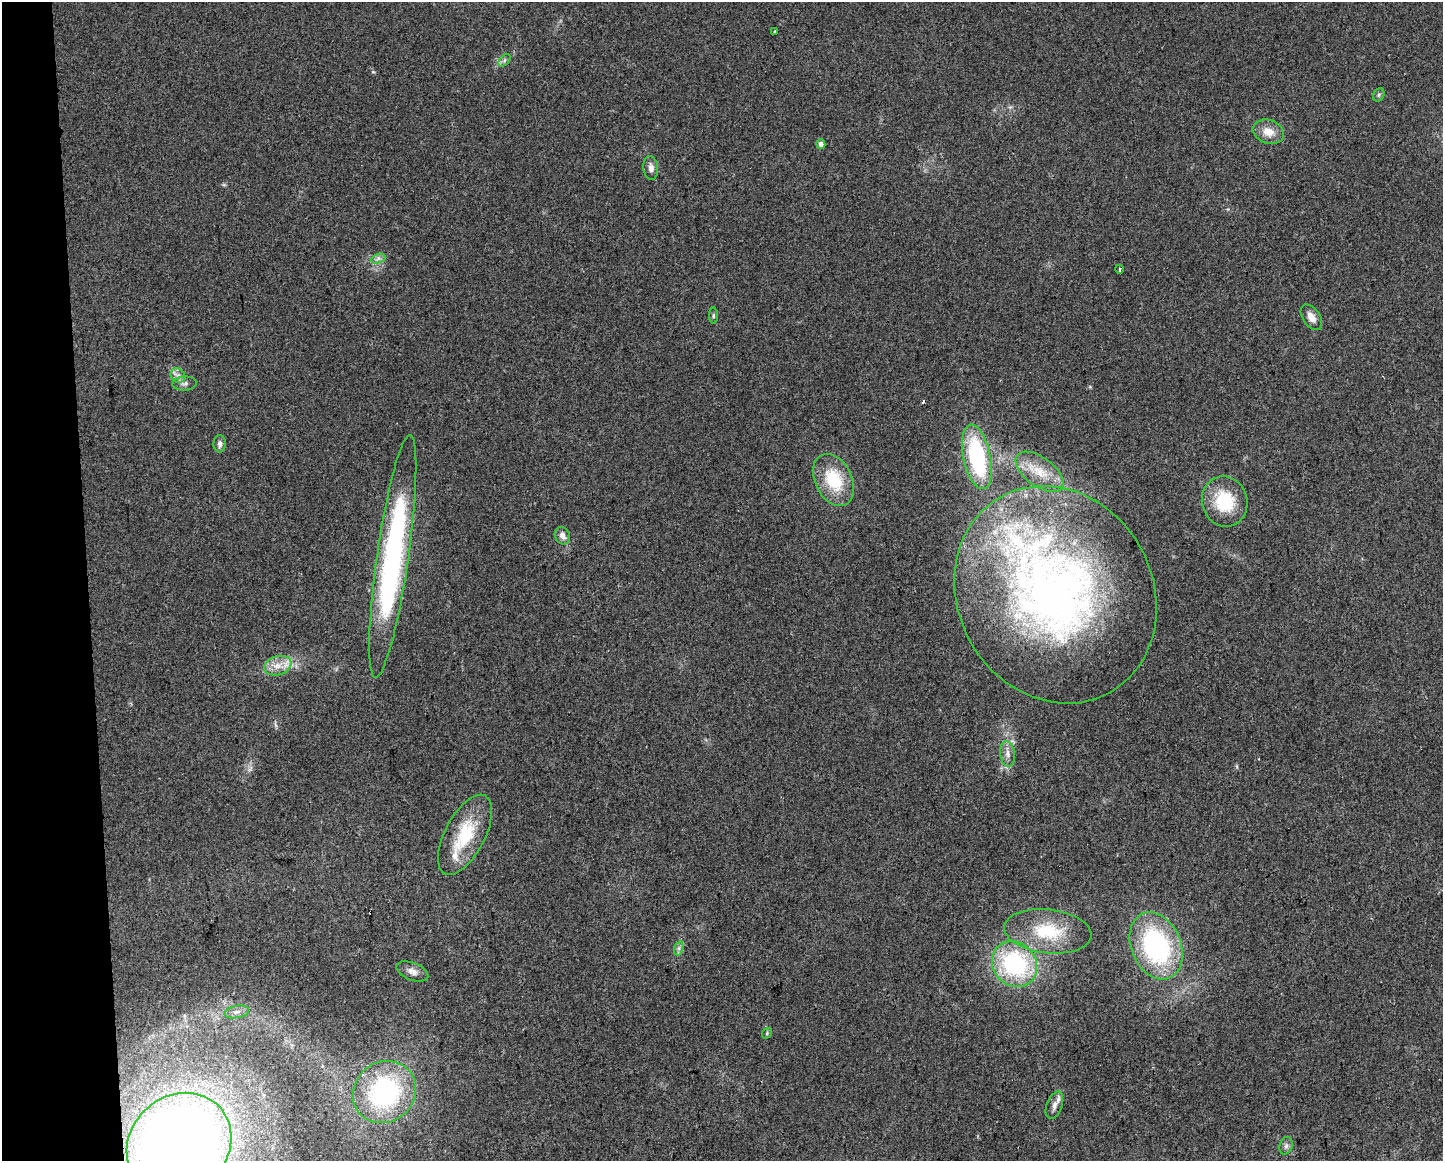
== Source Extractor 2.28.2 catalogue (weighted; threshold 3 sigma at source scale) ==
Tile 4 of 3 x 4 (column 1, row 2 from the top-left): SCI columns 12-1452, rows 2317-3475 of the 4391 x 4633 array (HDU 1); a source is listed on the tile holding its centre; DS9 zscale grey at full resolution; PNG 1445 x 1163 px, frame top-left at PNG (2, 2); each listed source drawn as its Kron ellipse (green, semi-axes under 4 px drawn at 4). Shown black and unused: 6% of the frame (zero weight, under 2 of 3 exposures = <1% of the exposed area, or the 3 px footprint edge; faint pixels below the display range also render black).
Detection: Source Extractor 2.28.2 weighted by HDU 2 'WHT'; one run over the whole footprint, this tile lists its part. Background 0.0515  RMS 0.0069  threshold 0.0308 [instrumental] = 3 sigma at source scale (4.5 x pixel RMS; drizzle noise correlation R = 1.50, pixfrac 1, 0.0396/0.0396 arcsec/px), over >= 5 px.
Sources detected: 37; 1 cosmic-ray / hot-pixel residue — neither listed nor drawn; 2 inside a brighter listed object's ellipse — not listed separately; the other 34 listed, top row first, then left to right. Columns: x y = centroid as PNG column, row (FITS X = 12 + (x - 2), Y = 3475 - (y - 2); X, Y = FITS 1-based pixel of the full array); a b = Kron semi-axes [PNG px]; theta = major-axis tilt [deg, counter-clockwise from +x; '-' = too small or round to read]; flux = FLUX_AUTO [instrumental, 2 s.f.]
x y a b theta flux
774 32 3 3 - 2.1
504 60 7 4 45 1.5
1379 95 7 5 61 1.4
1268 132 16 11 -19 9.3
821 144 5 4 - 4.4
651 168 12 7 -84 3.9
378 259 7 4 19 1.9
1119 269 4 3 - 1.4
713 316 8 4 89 1
1311 317 14 8 -57 5.8
178 375 8 6 -51 2.9
185 383 12 7 4 2.9
220 444 9 6 90 3.2
977 457 33 13 -78 79
1040 472 28 14 -36 18
834 480 27 18 -64 32
1225 501 25 22 -73 31
562 536 9 7 -63 3.8
393 557 123 16 82 200
1055 595 112 97 -60 430
278 666 14 9 18 7.7
1008 754 13 7 -82 4.3
465 835 44 20 62 39
1048 931 44 21 -6 38
1156 946 35 24 -67 110
679 948 7 4 72 1.9
1015 964 24 21 -48 86
412 971 17 8 -22 4.5
237 1012 12 6 10 3.8
767 1033 6 4 49 0.9
384 1092 33 30 41 110
1054 1105 14 8 70 4.7
179 1144 55 48 42 860
1286 1146 9 6 75 2.3
Isophote crosses this tile's border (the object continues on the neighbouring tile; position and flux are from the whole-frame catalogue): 1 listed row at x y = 179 1144
Unlisted compact peaks at least as high as the median listed source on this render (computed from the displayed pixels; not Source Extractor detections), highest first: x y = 373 72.